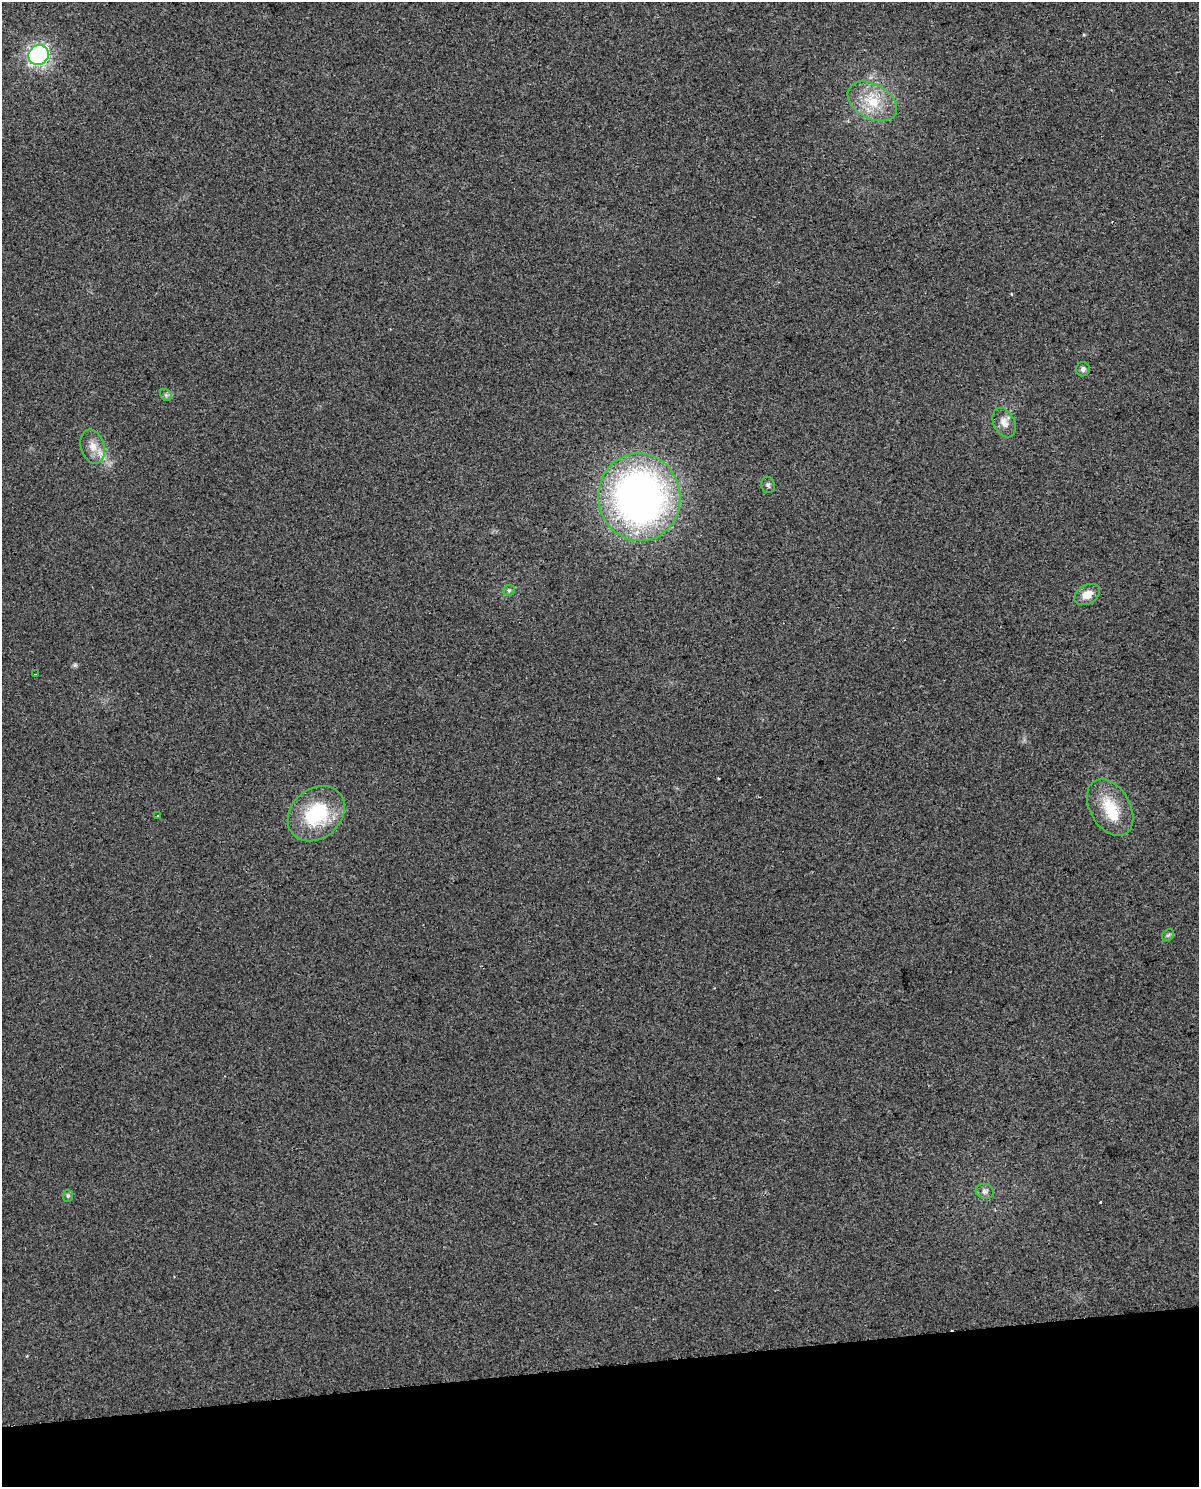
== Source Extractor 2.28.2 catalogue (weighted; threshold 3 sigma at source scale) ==
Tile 10 of 4 x 3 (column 2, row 3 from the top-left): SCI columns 1252-2448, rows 33-1517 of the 4897 x 4562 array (HDU 1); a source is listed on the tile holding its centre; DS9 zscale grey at full resolution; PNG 1201 x 1489 px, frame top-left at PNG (2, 2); each listed source drawn as its Kron ellipse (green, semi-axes under 4 px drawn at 4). Shown black and unused: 8% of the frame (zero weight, under 2 of 3 exposures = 3% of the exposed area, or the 3 px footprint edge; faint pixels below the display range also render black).
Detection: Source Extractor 2.28.2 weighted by HDU 2 'WHT'; one run over the whole footprint, this tile lists its part. Background 0.0239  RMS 0.0069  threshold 0.0309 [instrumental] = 3 sigma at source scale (4.5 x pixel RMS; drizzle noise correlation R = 1.50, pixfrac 1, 0.0396/0.0396 arcsec/px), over >= 5 px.
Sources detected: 20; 1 inside a brighter object's white glare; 2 cosmic-ray / hot-pixel residue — neither listed nor drawn; the other 17 listed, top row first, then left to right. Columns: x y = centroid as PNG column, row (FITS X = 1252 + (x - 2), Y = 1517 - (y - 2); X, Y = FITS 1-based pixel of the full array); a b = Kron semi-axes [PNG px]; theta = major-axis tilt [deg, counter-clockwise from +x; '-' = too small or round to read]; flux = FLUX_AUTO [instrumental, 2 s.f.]
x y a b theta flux
39 55 10 10 - 150
872 101 26 17 -29 22
1083 369 7 7 - 2.4
166 395 6 5 - 1.5
1004 423 15 10 -65 5.9
93 447 17 11 -75 8.6
768 485 8 7 - 1.5
639 497 44 41 -84 360
509 590 6 5 - 1.2
1087 595 14 9 30 7.8
35 674 2 2 - 0.5
1110 808 30 20 -59 24
316 814 31 24 41 48
158 816 3 2 - 0.59
1168 935 7 5 43 1.3
985 1191 9 7 -16 2.6
68 1196 6 5 - 1.4
Unlisted compact peaks at least as high as the median listed source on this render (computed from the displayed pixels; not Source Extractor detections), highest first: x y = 75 665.